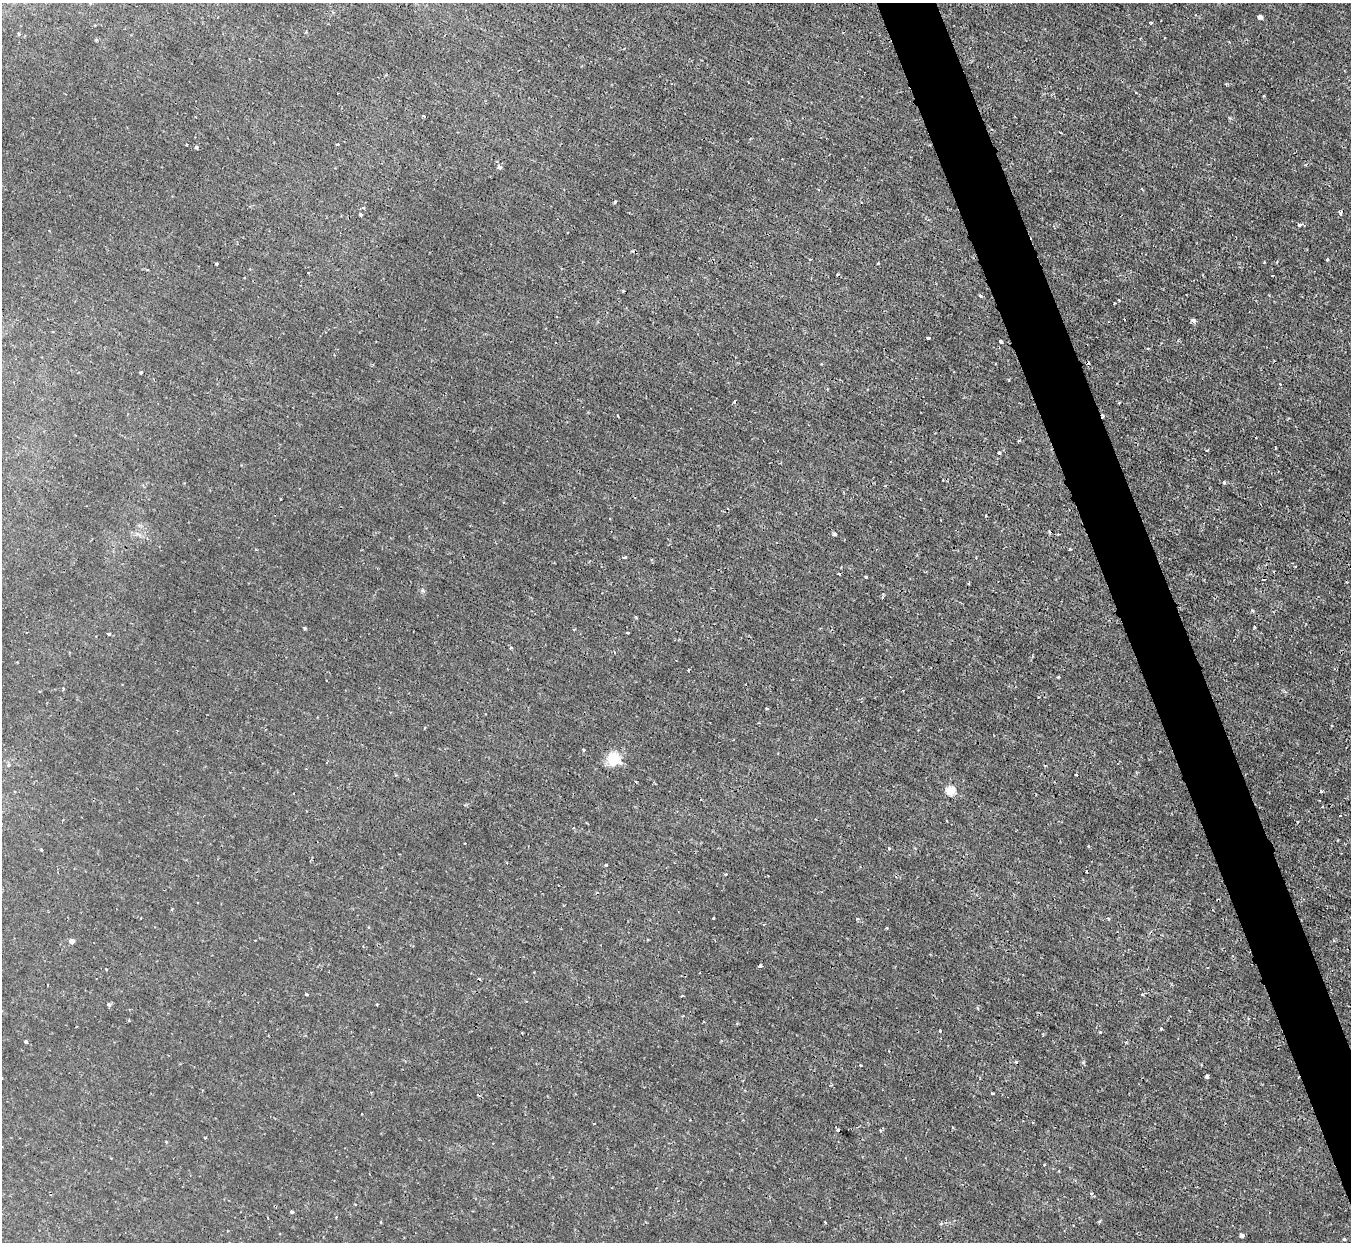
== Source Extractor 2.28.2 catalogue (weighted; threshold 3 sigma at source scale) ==
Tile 6 of 4 x 4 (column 2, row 2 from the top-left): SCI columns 1351-2699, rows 2631-3870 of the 5398 x 5387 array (HDU 1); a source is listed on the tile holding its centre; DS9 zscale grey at full resolution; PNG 1353 x 1244 px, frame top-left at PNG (2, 3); no overlay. Shown black and unused: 4% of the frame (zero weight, under 2 of 3 exposures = <1% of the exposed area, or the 3 px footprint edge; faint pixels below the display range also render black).
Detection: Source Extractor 2.28.2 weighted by HDU 2 'WHT'; one run over the whole footprint, this tile lists its part. Background 0.0019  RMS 0.0015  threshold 0.00653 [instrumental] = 3 sigma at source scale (4.5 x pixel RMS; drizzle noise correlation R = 1.50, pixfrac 1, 0.05/0.05 arcsec/px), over >= 5 px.
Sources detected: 92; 14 cosmic-ray / hot-pixel residue — not listed; the other 78 listed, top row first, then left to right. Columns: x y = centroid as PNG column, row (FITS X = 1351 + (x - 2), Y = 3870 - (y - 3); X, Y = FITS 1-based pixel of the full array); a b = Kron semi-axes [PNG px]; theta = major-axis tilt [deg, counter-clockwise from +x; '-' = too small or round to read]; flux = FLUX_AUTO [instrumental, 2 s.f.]
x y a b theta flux
333 12 4 4 - 0.18
1260 17 4 4 - 0.66
1151 23 4 3 - 0.17
19 34 5 3 - 0.14
423 116 4 2 - 0.15
1060 133 4 2 - 0.16
196 147 3 3 - 0.3
499 167 4 3 - 0.65
615 202 4 4 - 0.15
363 208 3 3 - 0.24
360 215 4 3 - 0.67
1299 225 4 3 - 0.38
1327 259 3 2 - 0.2
216 263 3 3 - 0.19
878 263 3 2 - 0.14
308 273 3 2 - 0.093
623 291 3 3 - 0.14
980 296 5 3 - 0.22
1119 300 3 2 - 0.15
1124 319 2 2 - 0.11
1193 320 6 4 -5 0.44
928 338 3 3 - 0.71
1000 341 4 3 - 0.8
141 373 3 3 - 0.29
735 401 4 2 - 0.14
618 416 3 2 - 0.14
1019 441 3 3 - 0.32
1207 450 3 2 - 0.15
999 453 3 3 - 0.33
1224 482 4 3 - 0.22
281 499 2 2 - 0.16
834 534 4 3 - 0.47
625 557 3 3 - 0.42
1295 566 3 2 - 0.18
839 574 3 2 - 0.2
866 577 3 3 - 0.18
969 583 4 3 - 0.15
1252 611 5 4 - 0.21
1254 627 4 3 - 0.13
304 628 4 3 - 0.2
627 633 3 2 - 0.18
109 634 3 3 - 0.26
511 648 3 3 - 0.18
1058 677 3 3 - 0.15
63 689 3 3 - 0.15
767 708 4 2 - 0.15
584 750 3 3 - 0.16
614 759 17 16 - 2.6
8 765 5 4 - 0.21
1076 775 3 2 - 0.13
636 782 3 2 - 0.12
950 791 5 5 - 5.9
1321 791 3 3 - 0.25
889 848 3 3 - 0.25
41 849 3 2 - 0.23
606 865 3 3 - 0.15
713 918 3 2 - 0.15
857 919 4 3 - 0.26
1108 919 4 3 - 0.14
887 928 3 3 - 0.15
71 941 4 4 - 1
760 965 3 3 - 0.33
306 994 3 3 - 0.34
109 1004 5 4 - 0.3
377 1005 3 2 - 0.11
1161 1029 3 3 - 0.19
940 1031 3 3 - 0.35
1100 1032 3 3 - 0.16
26 1041 4 3 - 0.46
860 1065 3 2 - 0.18
1207 1076 4 3 - 0.69
993 1093 4 2 - 0.14
594 1124 3 2 - 0.13
880 1130 4 3 - 0.15
1091 1193 4 3 - 0.14
292 1212 4 3 - 0.29
1242 1235 4 4 - 0.6
1344 1239 4 3 - 0.26
Unlisted compact peaks at least as high as the median listed source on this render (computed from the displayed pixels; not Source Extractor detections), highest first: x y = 1070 549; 1264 262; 1083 1062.